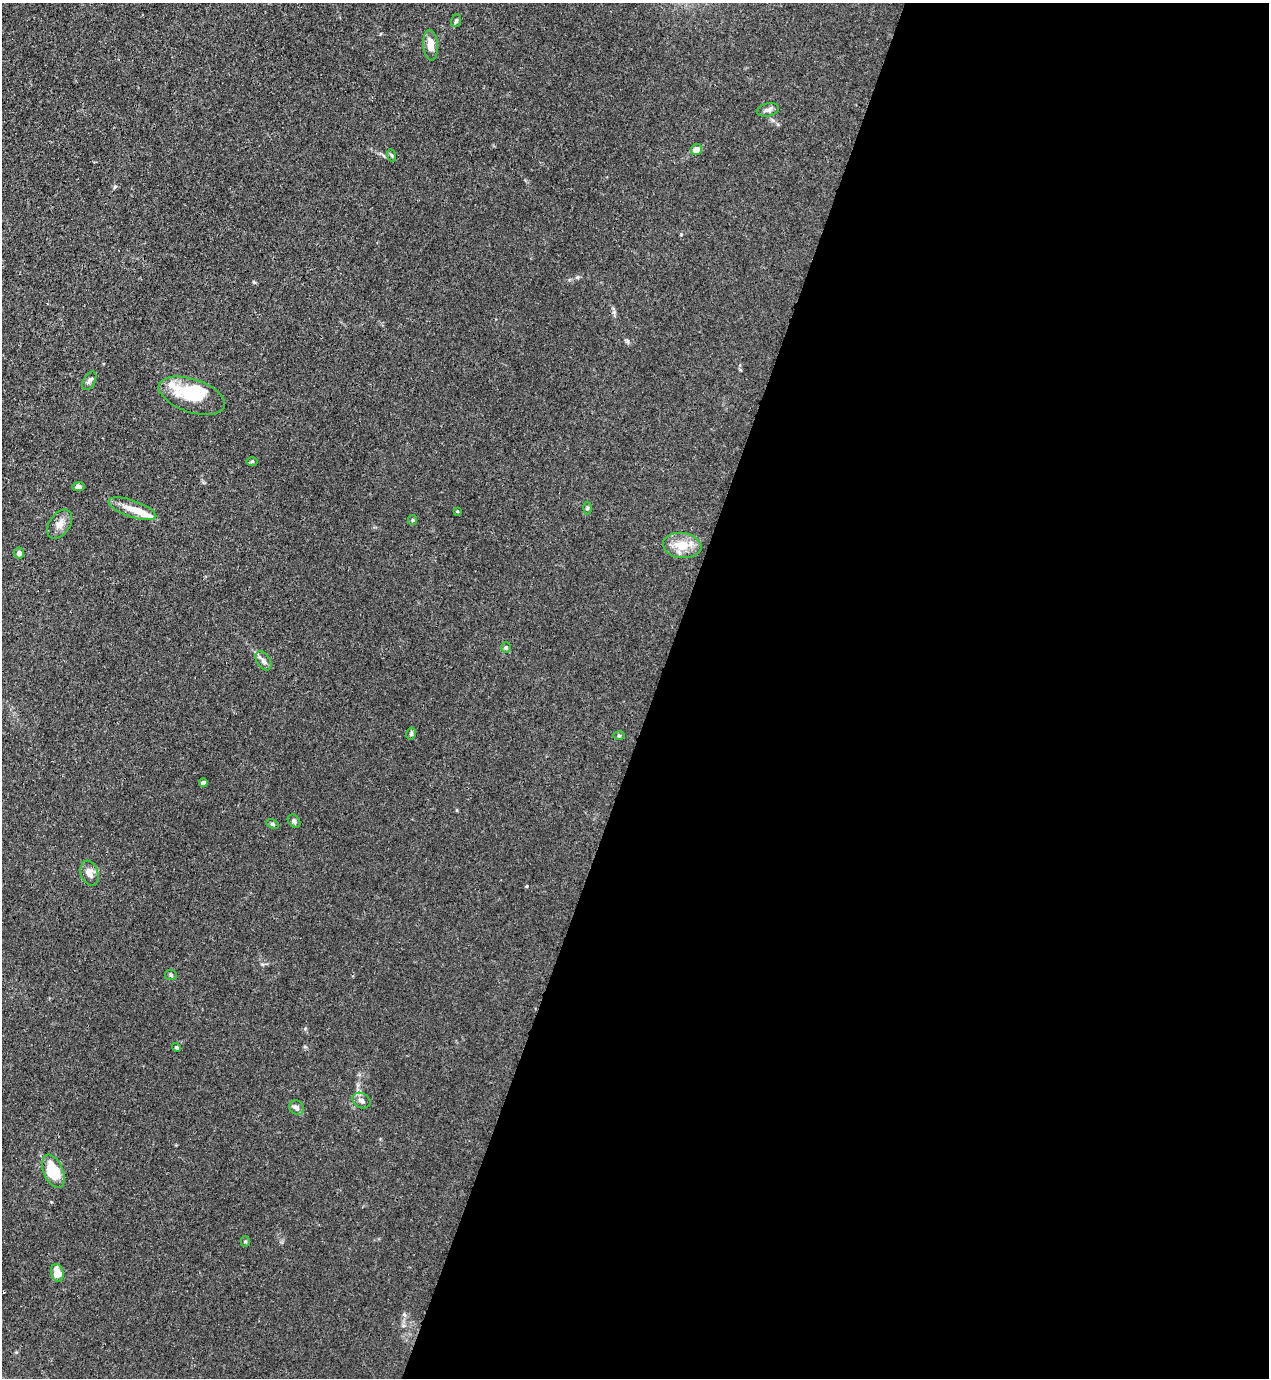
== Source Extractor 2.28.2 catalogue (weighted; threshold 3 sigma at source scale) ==
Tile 12 of 4 x 4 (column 4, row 3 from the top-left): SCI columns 4024-5290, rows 1417-2792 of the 5646 x 5583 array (HDU 1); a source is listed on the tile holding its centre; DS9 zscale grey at full resolution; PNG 1271 x 1380 px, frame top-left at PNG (2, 3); each listed source drawn as its Kron ellipse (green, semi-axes under 4 px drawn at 4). Shown black and unused: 48% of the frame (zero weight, under 3 of 4 exposures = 7% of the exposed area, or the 3 px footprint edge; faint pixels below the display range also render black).
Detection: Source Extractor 2.28.2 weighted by HDU 2 'WHT'; one run over the whole footprint, this tile lists its part. Background 0.0182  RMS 0.0026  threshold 0.0116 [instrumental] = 3 sigma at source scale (4.5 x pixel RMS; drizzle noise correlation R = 1.50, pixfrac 1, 0.05/0.05 arcsec/px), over >= 5 px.
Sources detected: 35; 1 inside a brighter object's white glare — neither listed nor drawn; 3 inside a brighter listed object's ellipse — not listed separately; the other 31 listed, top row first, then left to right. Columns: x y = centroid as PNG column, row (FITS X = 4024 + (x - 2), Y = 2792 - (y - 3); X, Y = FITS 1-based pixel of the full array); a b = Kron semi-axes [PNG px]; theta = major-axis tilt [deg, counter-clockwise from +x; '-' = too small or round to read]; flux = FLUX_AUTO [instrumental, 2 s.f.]
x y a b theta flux
456 21 7 5 72 0.46
431 45 15 7 -86 2.6
768 110 11 6 14 0.88
696 149 6 5 - 2
391 155 6 4 -70 0.35
89 381 10 5 61 0.74
192 396 34 16 -18 9.4
252 461 6 4 2 0.32
78 487 6 4 6 0.74
587 508 6 4 88 0.38
132 509 25 8 -19 3.3
457 511 3 2 - 0.22
413 520 5 4 - 0.29
60 524 16 10 54 2
682 546 19 12 -8 4.9
19 553 5 5 - 0.81
506 647 5 5 - 0.4
263 661 10 6 -57 0.93
411 734 6 4 77 0.42
619 735 6 4 1 0.31
203 783 4 4 - 1.1
294 821 7 5 -47 0.57
273 824 6 4 -26 0.39
90 873 13 8 -70 1.9
171 975 6 5 - 0.43
177 1047 4 4 - 0.32
361 1101 9 7 -31 1.1
296 1108 8 7 - 0.94
53 1171 17 9 -67 8.9
245 1241 5 4 - 0.34
57 1273 9 6 -75 3.7